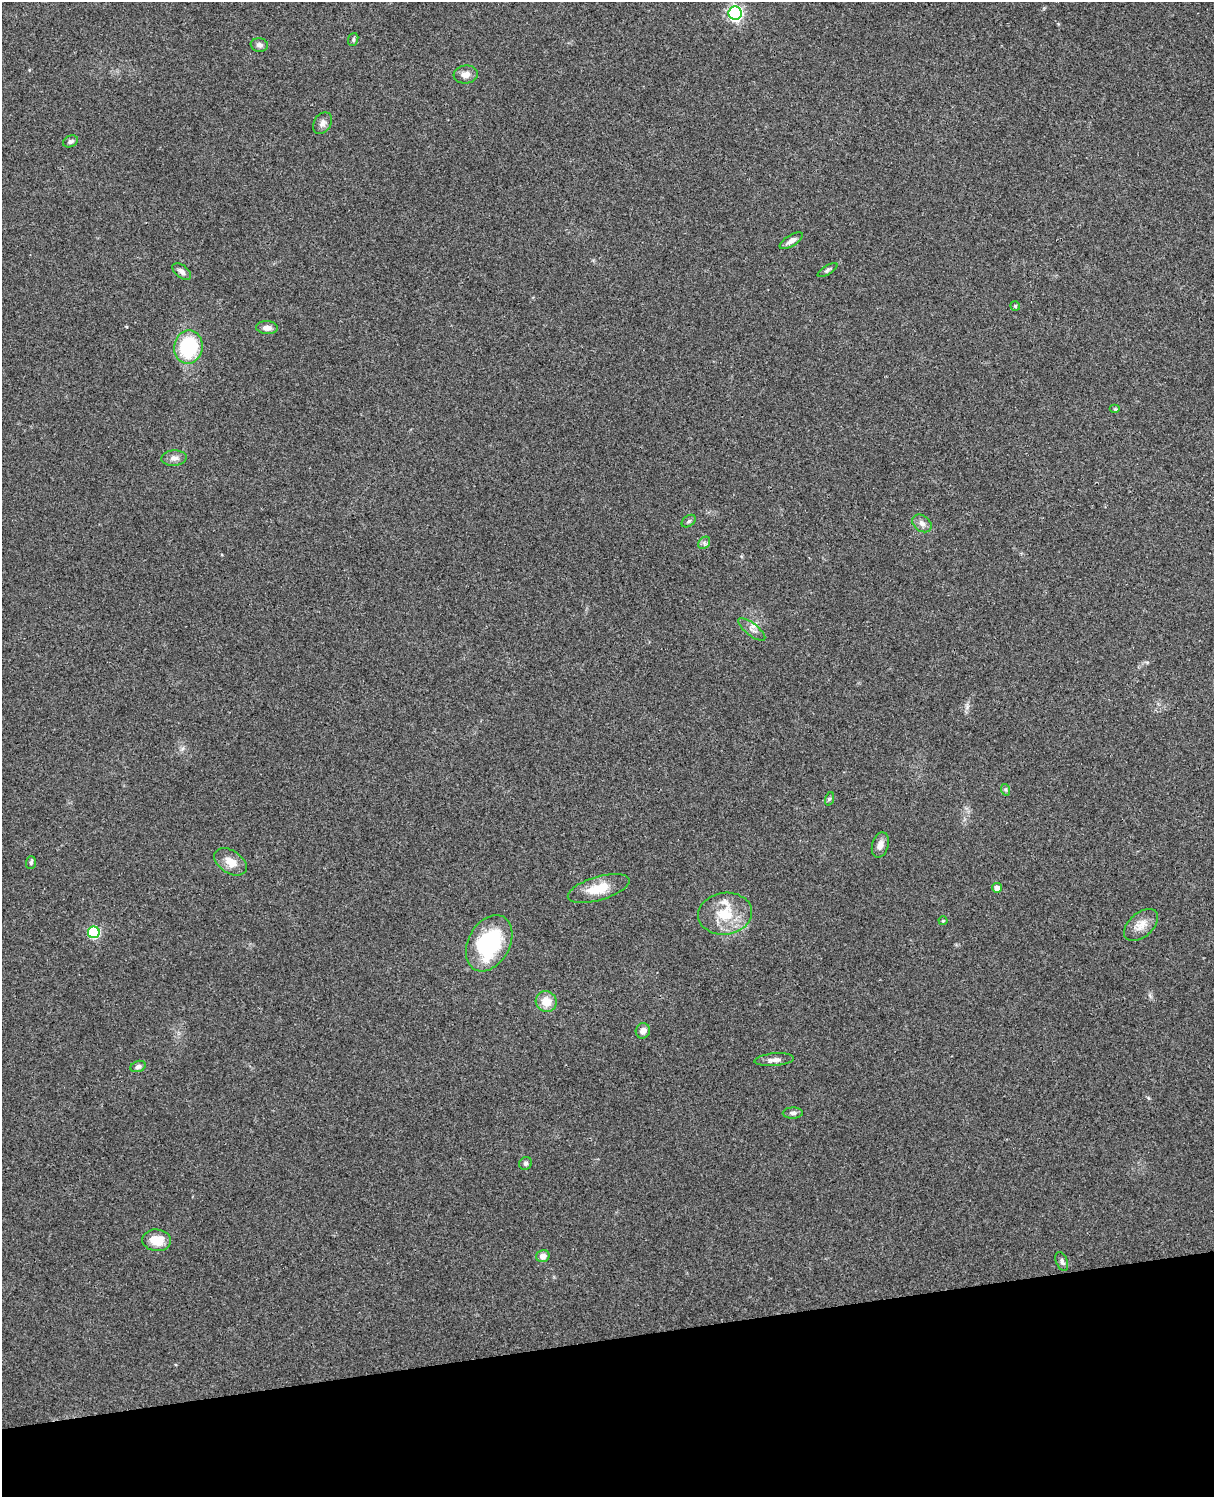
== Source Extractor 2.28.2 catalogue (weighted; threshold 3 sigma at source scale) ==
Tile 10 of 4 x 3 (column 2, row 3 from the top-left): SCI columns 1332-2543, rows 165-1659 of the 5087 x 4928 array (HDU 1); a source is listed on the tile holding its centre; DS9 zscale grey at full resolution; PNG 1216 x 1499 px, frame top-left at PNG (2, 2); each listed source drawn as its Kron ellipse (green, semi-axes under 4 px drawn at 4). Shown black and unused: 10% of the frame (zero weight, under 3 of 4 exposures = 6% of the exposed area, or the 3 px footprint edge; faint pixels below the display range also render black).
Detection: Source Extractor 2.28.2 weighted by HDU 2 'WHT'; one run over the whole footprint, this tile lists its part. Background 0.257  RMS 0.0089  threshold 0.0401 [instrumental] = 3 sigma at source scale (4.5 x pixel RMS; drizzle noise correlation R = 1.50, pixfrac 1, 0.05/0.05 arcsec/px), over >= 5 px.
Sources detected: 40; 1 inside a brighter listed object's ellipse — not listed separately; the other 39 listed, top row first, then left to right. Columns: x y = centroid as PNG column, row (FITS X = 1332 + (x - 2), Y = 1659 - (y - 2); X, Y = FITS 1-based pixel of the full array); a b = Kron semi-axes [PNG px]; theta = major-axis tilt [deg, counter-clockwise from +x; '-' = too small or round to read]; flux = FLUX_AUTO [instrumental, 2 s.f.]
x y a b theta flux
735 13 7 6 - 210
353 39 6 5 - 1.5
259 45 9 6 -8 3.3
466 75 12 9 6 5.9
322 123 12 8 55 4
71 141 8 5 22 2.4
791 241 13 5 32 4.4
827 270 11 4 32 2
182 272 11 6 -39 3.5
1015 306 5 5 - 1.2
267 328 11 6 -2 5.1
188 347 17 14 80 68
1115 409 5 4 - 1.2
174 458 12 7 4 4.5
689 521 8 5 37 1.7
922 523 10 7 -37 4.4
704 543 7 5 49 2.1
752 630 16 6 -38 4.6
1006 790 6 4 -71 1.3
829 799 7 4 71 1.3
880 845 13 8 74 5.4
231 862 18 11 -33 11
31 863 6 5 - 1.8
599 888 32 11 16 20
997 888 5 5 - 5.5
725 914 27 21 8 28
943 921 4 4 - 0.93
1141 925 20 12 42 10
94 932 6 6 - 81
489 943 30 20 61 82
546 1002 10 10 - 13
643 1031 8 7 - 5.4
774 1060 20 6 4 5.2
138 1066 8 5 20 2.9
793 1113 10 5 1 2.6
525 1163 7 6 - 2.3
157 1240 14 11 -4 16
543 1256 7 6 - 4.8
1062 1261 10 5 -68 2.7